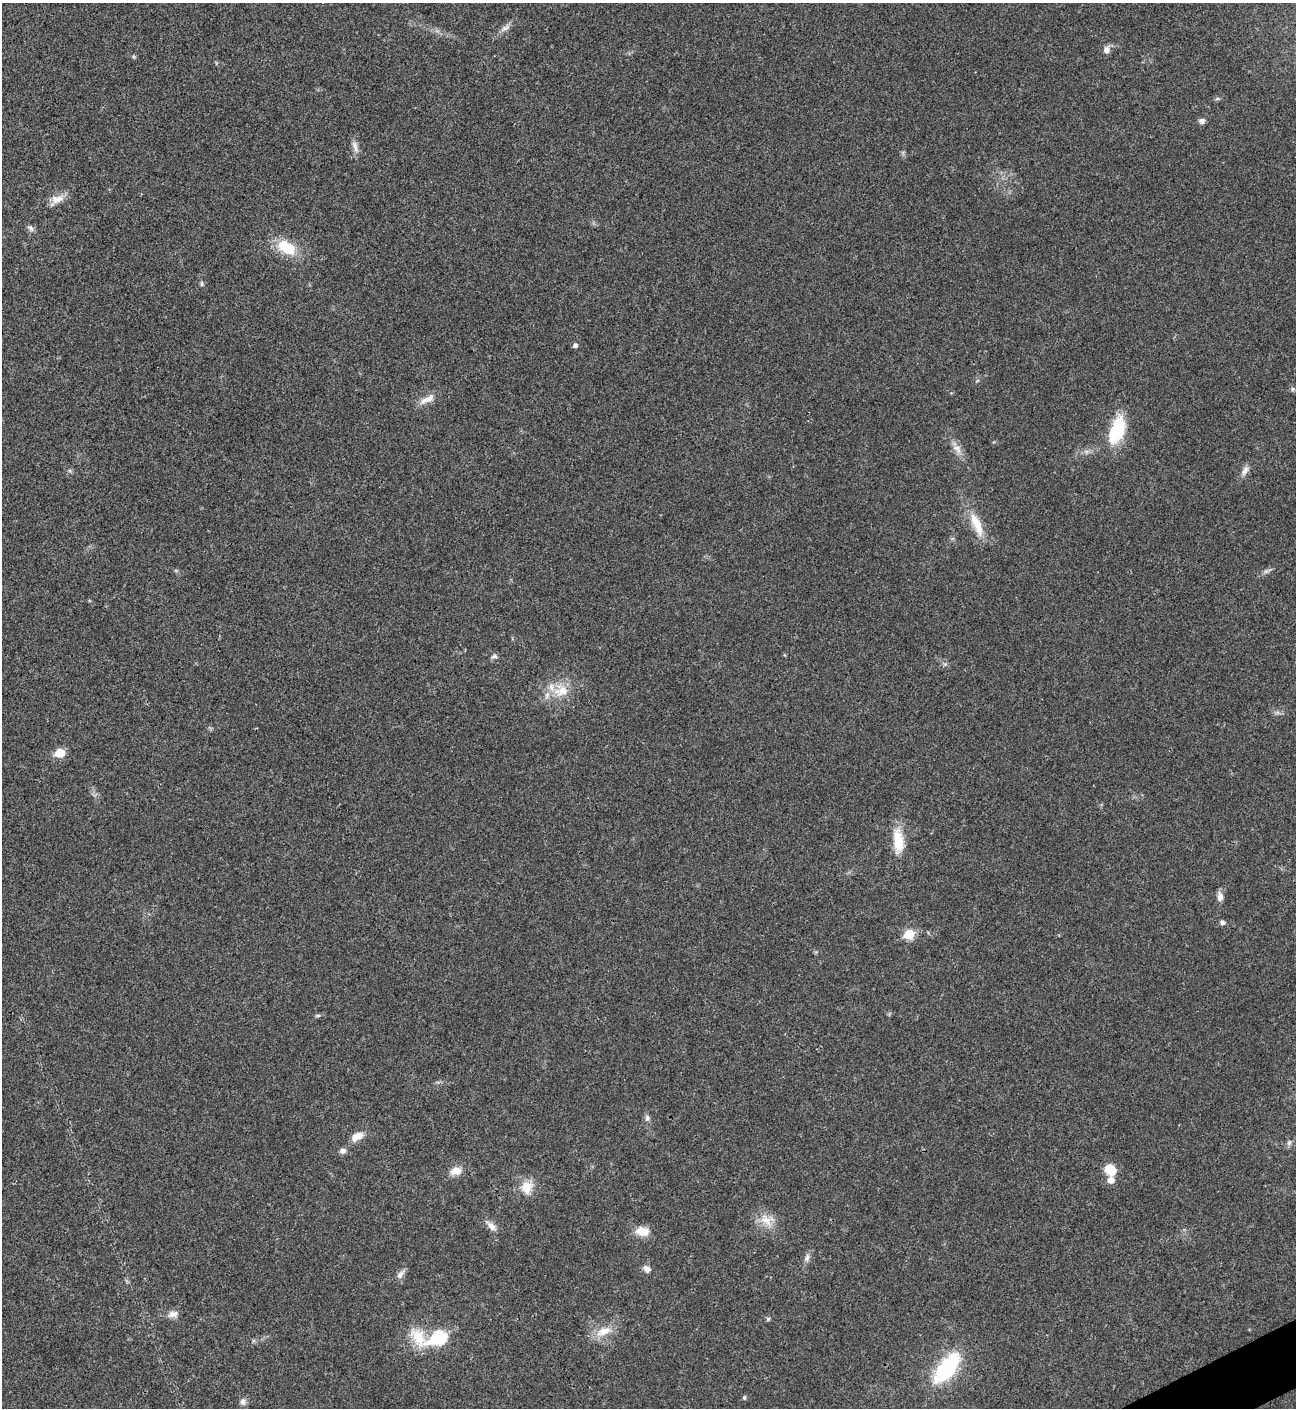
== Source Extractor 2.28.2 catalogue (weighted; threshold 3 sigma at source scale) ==
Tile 6 of 4 x 4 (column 2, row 2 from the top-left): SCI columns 1582-2875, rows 2813-4218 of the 5618 x 5630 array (HDU 1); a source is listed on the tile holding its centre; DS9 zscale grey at full resolution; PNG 1298 x 1410 px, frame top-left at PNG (2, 3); no overlay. Shown black and unused: <1% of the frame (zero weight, under 3 of 4 exposures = <1% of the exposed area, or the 3 px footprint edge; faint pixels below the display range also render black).
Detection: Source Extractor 2.28.2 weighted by HDU 2 'WHT'; one run over the whole footprint, this tile lists its part. Background 0.0199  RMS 0.004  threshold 0.0181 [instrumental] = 3 sigma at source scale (4.5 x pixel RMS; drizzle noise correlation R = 1.50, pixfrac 1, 0.05/0.05 arcsec/px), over >= 5 px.
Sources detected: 49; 2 inside a brighter listed object's ellipse — not listed separately; the other 47 listed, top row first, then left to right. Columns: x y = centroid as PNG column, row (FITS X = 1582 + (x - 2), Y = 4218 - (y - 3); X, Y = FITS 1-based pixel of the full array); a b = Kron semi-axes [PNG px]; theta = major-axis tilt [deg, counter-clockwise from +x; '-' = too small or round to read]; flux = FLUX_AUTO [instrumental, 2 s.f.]
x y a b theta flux
505 28 16 6 30 2.1
1106 50 9 8 - 2.2
133 57 7 3 -71 0.49
1217 99 6 4 1 0.65
1202 121 8 7 - 1.4
355 146 17 7 -75 2.3
57 199 19 11 12 4.3
30 228 10 6 -49 1.3
286 247 28 16 -31 11
202 283 8 4 90 0.66
575 345 5 5 - 1.3
1293 389 6 5 - 0.75
427 399 25 8 25 4
1117 430 36 17 70 19
956 448 12 7 -1 2.1
1245 470 16 8 57 2.3
977 524 35 11 -67 9.4
1266 571 7 5 0 0.9
494 656 10 5 13 1
561 691 23 18 16 9.5
60 753 6 5 - 13
898 841 33 13 -86 10
1220 897 12 7 -86 2.3
1222 922 6 5 - 1.4
909 934 6 6 - 15
318 1015 6 4 18 0.6
647 1118 9 6 90 1.3
357 1136 16 9 27 4.3
1289 1143 9 5 63 1.1
343 1151 8 7 - 1.5
1110 1169 12 10 -46 8
456 1171 15 10 14 4.2
1111 1180 8 7 - 2.8
526 1187 20 16 82 6.3
767 1220 21 14 1 6.1
491 1226 16 8 -46 2.7
642 1231 17 11 -9 5.7
807 1258 12 7 69 1.8
646 1269 10 7 -34 2.1
400 1274 13 7 55 2.1
173 1314 14 9 10 2.5
768 1319 6 5 - 0.59
604 1331 23 11 22 6.6
438 1338 20 8 1 58
947 1368 33 15 52 36
744 1397 6 4 -90 0.57
243 1402 10 8 -72 1.7